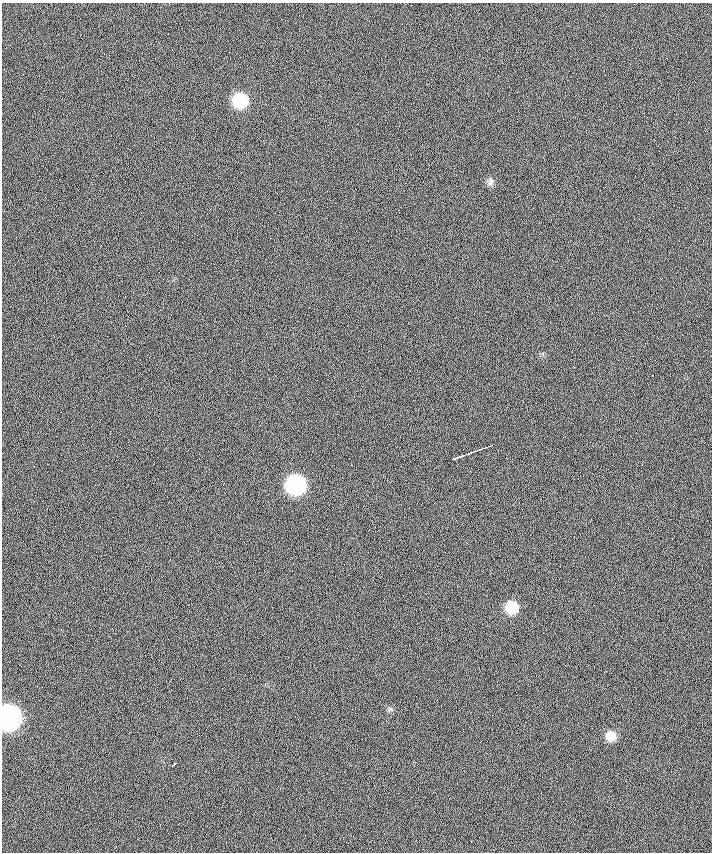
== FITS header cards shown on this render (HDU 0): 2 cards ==
NAXIS1  =                  710 /
NAXIS2  =                  850 /

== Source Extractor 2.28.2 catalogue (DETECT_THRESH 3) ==
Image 710 x 850 px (HDU 0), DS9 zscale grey, 1 PNG px = 1 image px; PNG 714 x 854 px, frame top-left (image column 1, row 850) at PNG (2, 3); no overlay
Background -1.46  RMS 25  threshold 75.2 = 3 sigma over >= 5 px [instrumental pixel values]
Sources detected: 12; all 12 listed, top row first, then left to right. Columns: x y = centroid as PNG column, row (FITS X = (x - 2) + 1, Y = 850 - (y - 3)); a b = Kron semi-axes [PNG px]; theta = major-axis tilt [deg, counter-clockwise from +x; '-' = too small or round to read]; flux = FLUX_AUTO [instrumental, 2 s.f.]
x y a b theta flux
240 101 11 11 - 99000
490 182 10 8 52 6000
653 376 2 2 - 1600
491 445 5 2 - 2100
482 448 13 2 19 4400
469 453 9 2 20 3100
459 457 12 2 20 6600
295 485 12 12 - 310000
511 607 11 10 - 48000
8 718 12 11 - 930000
611 736 11 10 - 22000
174 764 5 2 - 4800
At the frame edge (FLAGS 8, measured only in part): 1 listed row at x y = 8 718